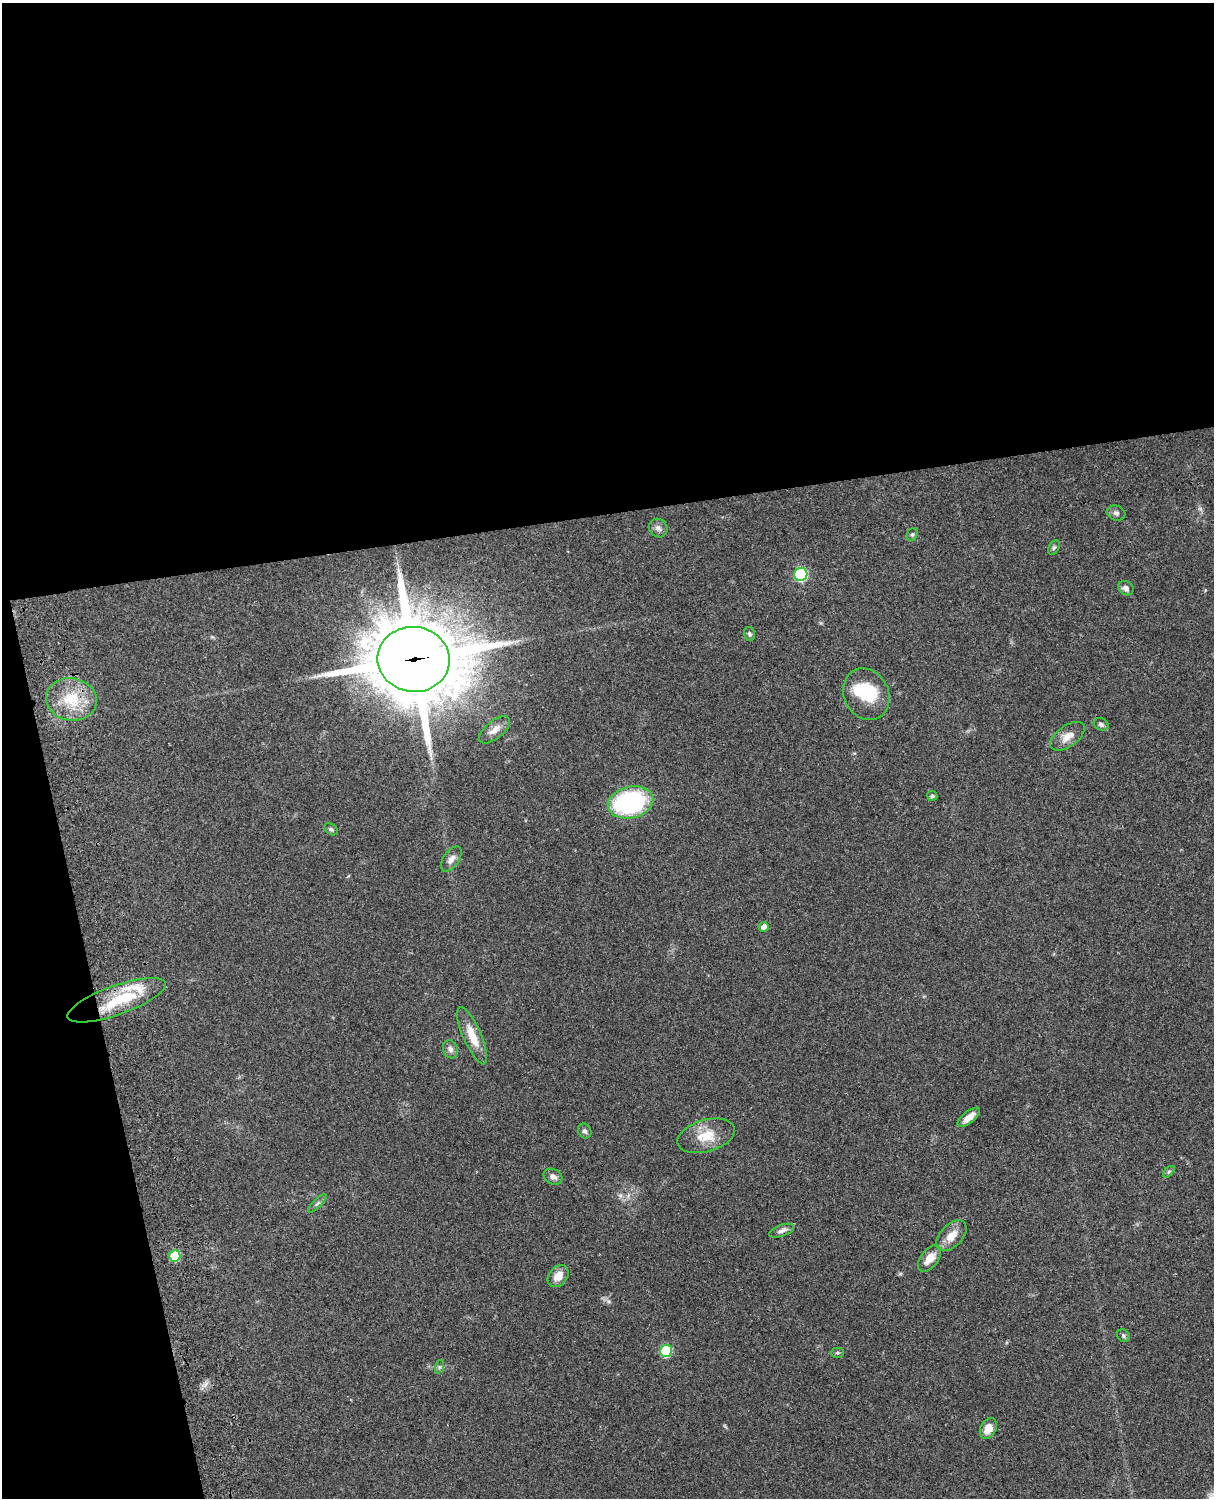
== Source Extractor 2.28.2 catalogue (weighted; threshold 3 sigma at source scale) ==
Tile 1 of 4 x 3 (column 1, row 1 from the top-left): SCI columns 121-1332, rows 3268-4763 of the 5088 x 4927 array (HDU 1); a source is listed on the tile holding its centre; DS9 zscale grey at full resolution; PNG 1216 x 1500 px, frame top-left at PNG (2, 3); each listed source drawn as its Kron ellipse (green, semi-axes under 4 px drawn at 4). Shown black and unused: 39% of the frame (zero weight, under 3 of 4 exposures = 6% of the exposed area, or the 3 px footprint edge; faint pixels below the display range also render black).
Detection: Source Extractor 2.28.2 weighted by HDU 2 'WHT'; one run over the whole footprint, this tile lists its part. Background 0.077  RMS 0.0059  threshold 0.0263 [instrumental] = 3 sigma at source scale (4.5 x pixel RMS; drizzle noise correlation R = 1.50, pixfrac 1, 0.05/0.05 arcsec/px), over >= 5 px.
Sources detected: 39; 1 inside a brighter object's white glare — neither listed nor drawn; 1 inside a brighter listed object's ellipse — not listed separately; the other 37 listed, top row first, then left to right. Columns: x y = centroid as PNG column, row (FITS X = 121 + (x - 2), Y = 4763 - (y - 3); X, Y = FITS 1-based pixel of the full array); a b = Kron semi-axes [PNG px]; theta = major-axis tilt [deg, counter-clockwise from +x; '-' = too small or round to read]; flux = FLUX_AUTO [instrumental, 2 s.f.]
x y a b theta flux
1116 513 9 7 -18 1.7
658 528 10 9 - 2.6
912 534 6 5 - 1
1054 548 8 5 62 1.1
801 574 7 6 - 72
1126 588 8 6 -35 2.3
749 634 7 5 -75 1.4
414 659 36 32 -7 5400
866 694 27 22 -63 25
71 699 25 21 -9 22
1101 724 8 6 -25 1.5
495 730 18 9 39 5.2
1067 736 20 10 36 6.4
932 796 5 5 - 1.1
630 802 23 15 12 82
331 829 7 5 -36 1.2
451 859 14 7 54 3.4
764 927 5 5 - 2.8
117 1000 52 14 20 31
472 1036 31 9 -66 11
450 1049 9 7 -70 2.6
969 1117 13 6 39 5.7
585 1131 8 6 -60 1.7
706 1136 29 16 16 14
1169 1172 7 4 45 0.86
553 1177 10 7 -26 2.4
317 1203 12 3 45 1.2
781 1231 13 5 20 2.6
951 1236 18 11 46 7.7
175 1256 6 5 - 23
929 1258 15 8 53 7.2
558 1276 12 9 51 6.2
1123 1336 7 5 -49 1.1
666 1351 6 6 - 37
837 1353 6 5 - 0.94
439 1367 7 4 71 0.98
988 1428 11 7 62 6.7
Overlapping masked pixels (flux is a lower limit): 2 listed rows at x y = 414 659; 117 1000